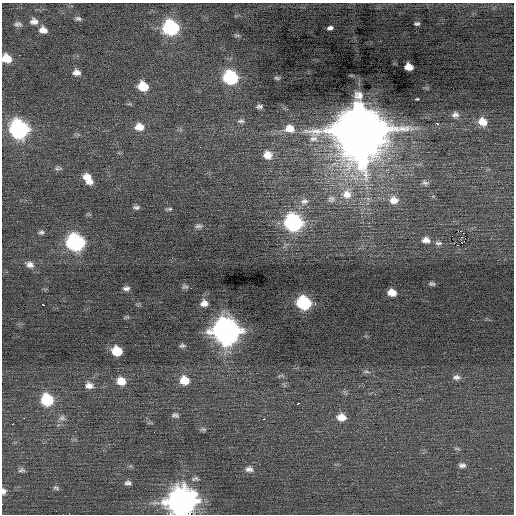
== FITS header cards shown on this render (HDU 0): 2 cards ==
NAXIS1  =                  512 / Axis length
NAXIS2  =                  512 / Axis length

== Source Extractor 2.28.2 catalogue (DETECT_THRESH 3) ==
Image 512 x 512 px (HDU 0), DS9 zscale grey, 1 PNG px = 1 image px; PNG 516 x 516 px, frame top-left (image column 1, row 512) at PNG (2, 3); no overlay
Background -0.00108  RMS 0.8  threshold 2.4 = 3 sigma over >= 5 px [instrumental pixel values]
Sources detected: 82; all 82 listed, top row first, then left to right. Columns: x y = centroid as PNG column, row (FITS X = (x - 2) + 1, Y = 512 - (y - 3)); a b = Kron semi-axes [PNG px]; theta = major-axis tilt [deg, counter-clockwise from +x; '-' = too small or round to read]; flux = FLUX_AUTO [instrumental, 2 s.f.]
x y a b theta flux
78 19 8 5 -18 130
34 21 10 8 -7 290
18 24 9 6 -10 170
417 24 6 4 0 110
171 27 10 9 - 7300
330 28 5 4 - 300
43 30 9 7 -17 370
237 35 9 3 0 78
19 55 2 2 - 68
6 58 9 8 - 830
408 67 7 6 - 520
76 72 9 7 -6 290
230 77 9 8 - 6000
277 78 7 4 -11 89
143 86 9 8 - 1300
417 99 3 3 - 54
129 104 6 4 17 70
259 106 7 4 11 130
455 115 10 8 8 260
241 121 11 6 4 160
482 122 12 10 -29 670
437 124 3 2 - 370
139 127 11 8 -3 580
19 129 11 10 - 15000
289 129 14 11 -5 740
360 130 17 17 - 480000
267 155 11 10 - 630
58 168 11 5 0 130
88 179 12 7 -57 670
425 183 9 6 -22 160
347 194 13 13 - 690
331 199 9 8 - 220
394 200 12 10 -3 510
304 201 12 9 12 320
136 207 8 5 -3 140
169 209 7 3 3 87
293 223 10 10 - 12000
199 226 12 5 7 160
458 231 3 2 - 2100
41 232 6 5 - 120
491 238 3 2 - 92
426 240 10 8 -9 310
75 242 10 9 - 13000
438 243 10 6 1 170
458 245 3 2 - 910
30 264 11 8 -21 280
432 284 5 3 - 96
185 287 9 5 8 110
126 288 8 5 6 170
392 293 7 6 - 540
204 303 8 7 - 320
304 303 9 8 - 5600
315 303 3 2 - 190
43 305 3 3 - 400
226 331 12 11 - 56000
182 346 7 5 -4 120
117 351 8 7 - 1400
366 371 10 5 -14 130
281 376 11 4 14 110
456 377 11 7 0 220
184 380 10 9 - 850
121 381 10 9 - 720
89 385 11 9 -16 340
47 400 9 9 - 3000
298 404 3 3 - 270
175 415 8 5 -12 140
341 417 10 8 -9 590
24 418 3 2 - 47
62 418 9 8 - 220
264 419 2 2 - 44
13 424 2 2 - 520
203 429 9 5 -5 110
457 449 9 3 -5 83
462 465 9 6 -3 190
249 469 10 8 1 260
22 470 10 7 5 160
195 479 11 6 5 160
128 483 8 6 -3 170
56 488 9 5 -24 110
4 491 8 6 -85 200
181 502 13 12 - 64000
157 510 3 2 - 77
At the frame edge (FLAGS 8, measured only in part): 3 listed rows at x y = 6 58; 4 491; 181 502